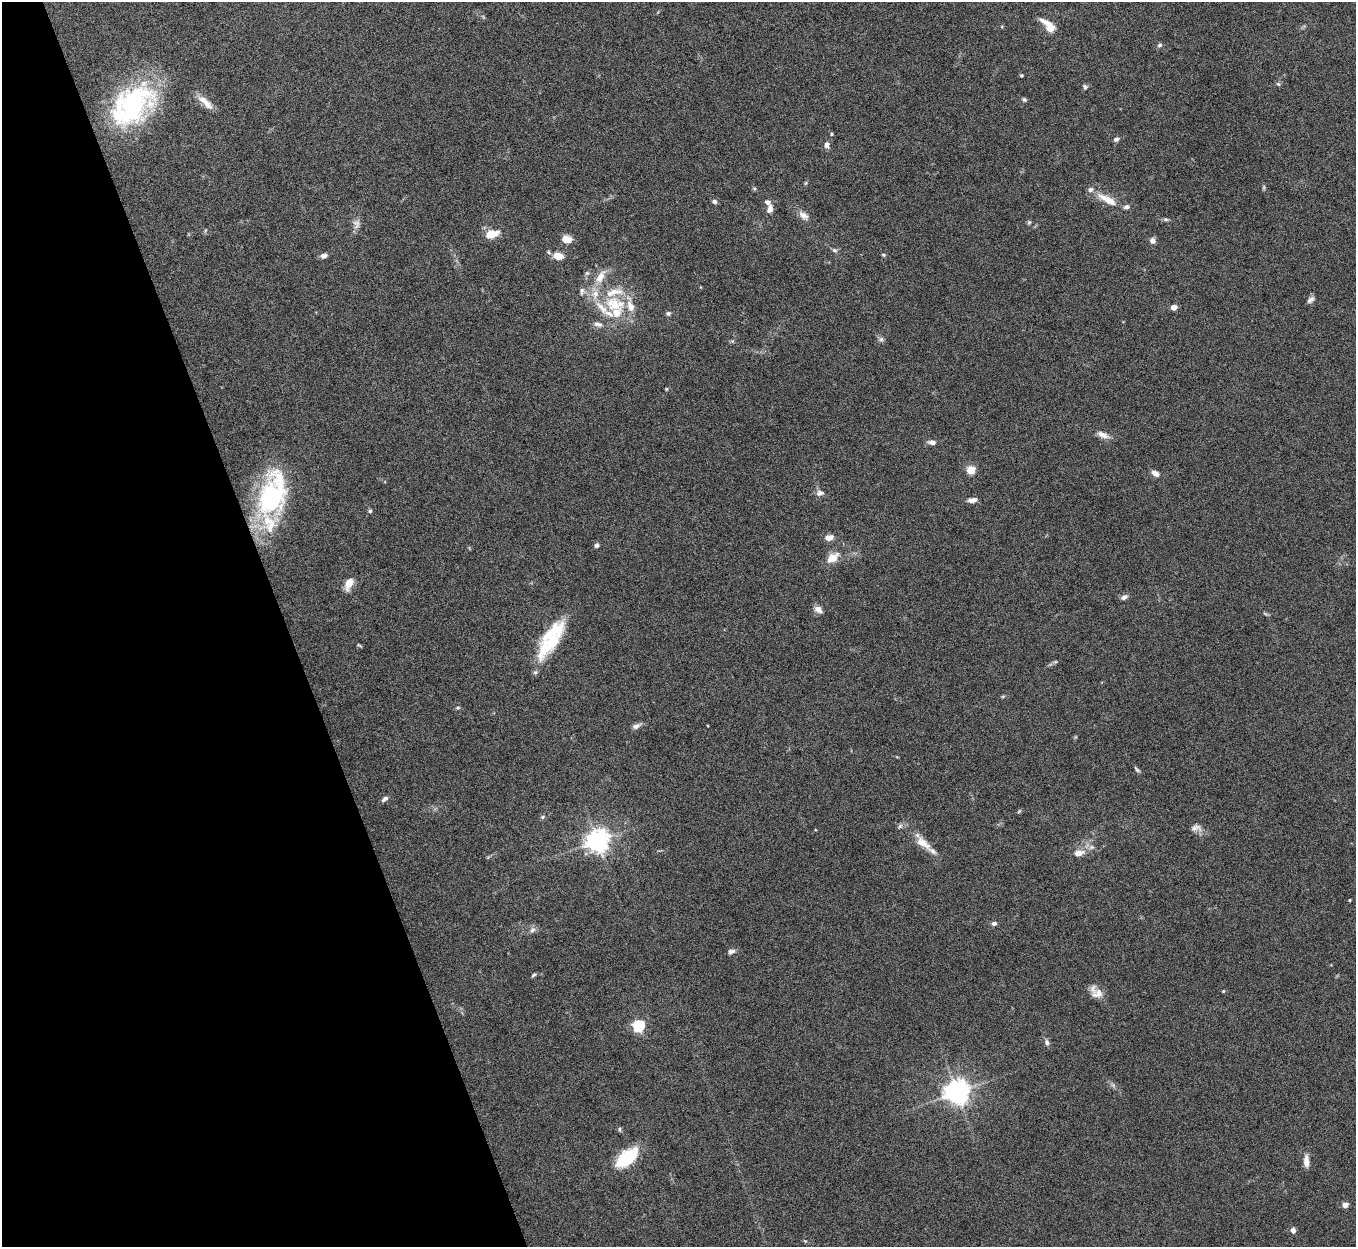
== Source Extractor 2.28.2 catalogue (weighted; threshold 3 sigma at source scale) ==
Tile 5 of 4 x 4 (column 1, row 2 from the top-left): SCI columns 4-1357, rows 2642-3886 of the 5424 x 5408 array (HDU 1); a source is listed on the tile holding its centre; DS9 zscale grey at full resolution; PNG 1358 x 1249 px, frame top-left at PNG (2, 2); no overlay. Shown black and unused: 21% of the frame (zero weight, under 5 of 10 exposures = <1% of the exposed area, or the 3 px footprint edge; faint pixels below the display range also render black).
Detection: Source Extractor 2.28.2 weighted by HDU 2 'WHT'; one run over the whole footprint, this tile lists its part. Background 0.142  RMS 0.0057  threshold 0.0232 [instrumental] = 3 sigma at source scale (4.09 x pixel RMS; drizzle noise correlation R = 1.36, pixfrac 0.8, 0.05/0.05 arcsec/px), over >= 5 px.
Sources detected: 98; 3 too faint to see at this stretch — not listed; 14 inside a brighter listed object's ellipse — not listed separately; the other 81 listed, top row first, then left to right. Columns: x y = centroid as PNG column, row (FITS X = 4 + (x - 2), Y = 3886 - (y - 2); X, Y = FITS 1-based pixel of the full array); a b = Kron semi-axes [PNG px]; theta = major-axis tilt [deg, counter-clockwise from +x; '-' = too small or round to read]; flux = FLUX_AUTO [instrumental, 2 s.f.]
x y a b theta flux
1050 27 11 5 -46 21
1160 45 6 6 - 1.2
1021 75 4 4 - 0.61
1278 84 6 5 - 0.89
1085 87 8 5 -81 1.1
1024 99 6 5 - 0.89
206 103 24 8 -42 5.5
131 105 58 35 43 79
831 134 4 4 - 0.61
1116 139 7 5 18 1.5
827 145 8 6 -85 2.3
806 183 6 4 87 0.59
754 188 6 4 -19 0.69
1107 199 30 9 -29 9
714 201 6 6 - 1.4
770 209 10 7 71 2.9
803 215 15 8 -35 3.6
1165 219 7 5 -6 0.94
1029 222 6 5 - 0.82
356 224 14 10 -89 3.2
492 234 18 10 16 7
567 239 11 7 -11 6
1153 241 8 7 - 2
834 250 7 6 - 1.2
883 255 6 4 -21 0.67
324 256 8 6 18 2.2
558 256 10 6 -15 7.2
587 273 6 5 - 1
600 277 17 9 62 7.1
582 291 10 6 85 1.7
1310 300 10 6 39 1.8
615 304 35 22 -13 26
1174 307 4 4 - 6.9
668 313 7 6 - 1.1
598 324 13 7 -14 2.6
881 339 7 6 - 1.3
666 389 4 3 - 0.55
1103 435 17 7 -20 3.6
932 442 8 6 -8 2.5
971 470 5 5 - 24
1155 473 8 5 -27 3.3
820 493 11 8 12 2.4
271 498 51 34 83 71
973 500 11 5 10 2.6
370 511 5 4 - 0.99
828 537 8 6 9 4.5
596 545 6 5 - 1.3
832 558 12 7 37 8.8
349 584 13 7 67 6.4
1124 597 9 6 26 1.8
818 609 11 7 -33 3.2
359 645 7 3 -35 0.63
548 645 47 17 51 26
1055 662 6 4 17 0.77
458 708 6 4 0 0.72
636 726 11 6 26 2.2
1137 769 10 4 -47 1
385 799 9 5 35 1.8
1019 811 7 4 45 0.66
542 817 7 5 17 0.97
900 826 8 4 45 1.2
1196 828 15 9 2 3.2
597 841 7 7 - 440
923 843 25 10 -38 7.8
1079 853 12 7 10 4.6
1349 900 3 3 - 0.57
994 923 7 5 15 1.4
532 930 9 7 60 1.9
731 951 10 6 12 1.7
534 975 7 4 36 0.87
1223 991 4 4 - 0.52
1097 994 17 12 13 5.1
638 1026 5 5 - 71
1047 1042 8 6 -70 1.8
956 1092 7 7 - 530
619 1129 6 4 89 0.76
627 1158 26 13 40 25
1306 1161 15 6 -88 4
1345 1205 4 4 - 7
1293 1230 6 6 - 1.9
805 1241 6 4 -40 0.58